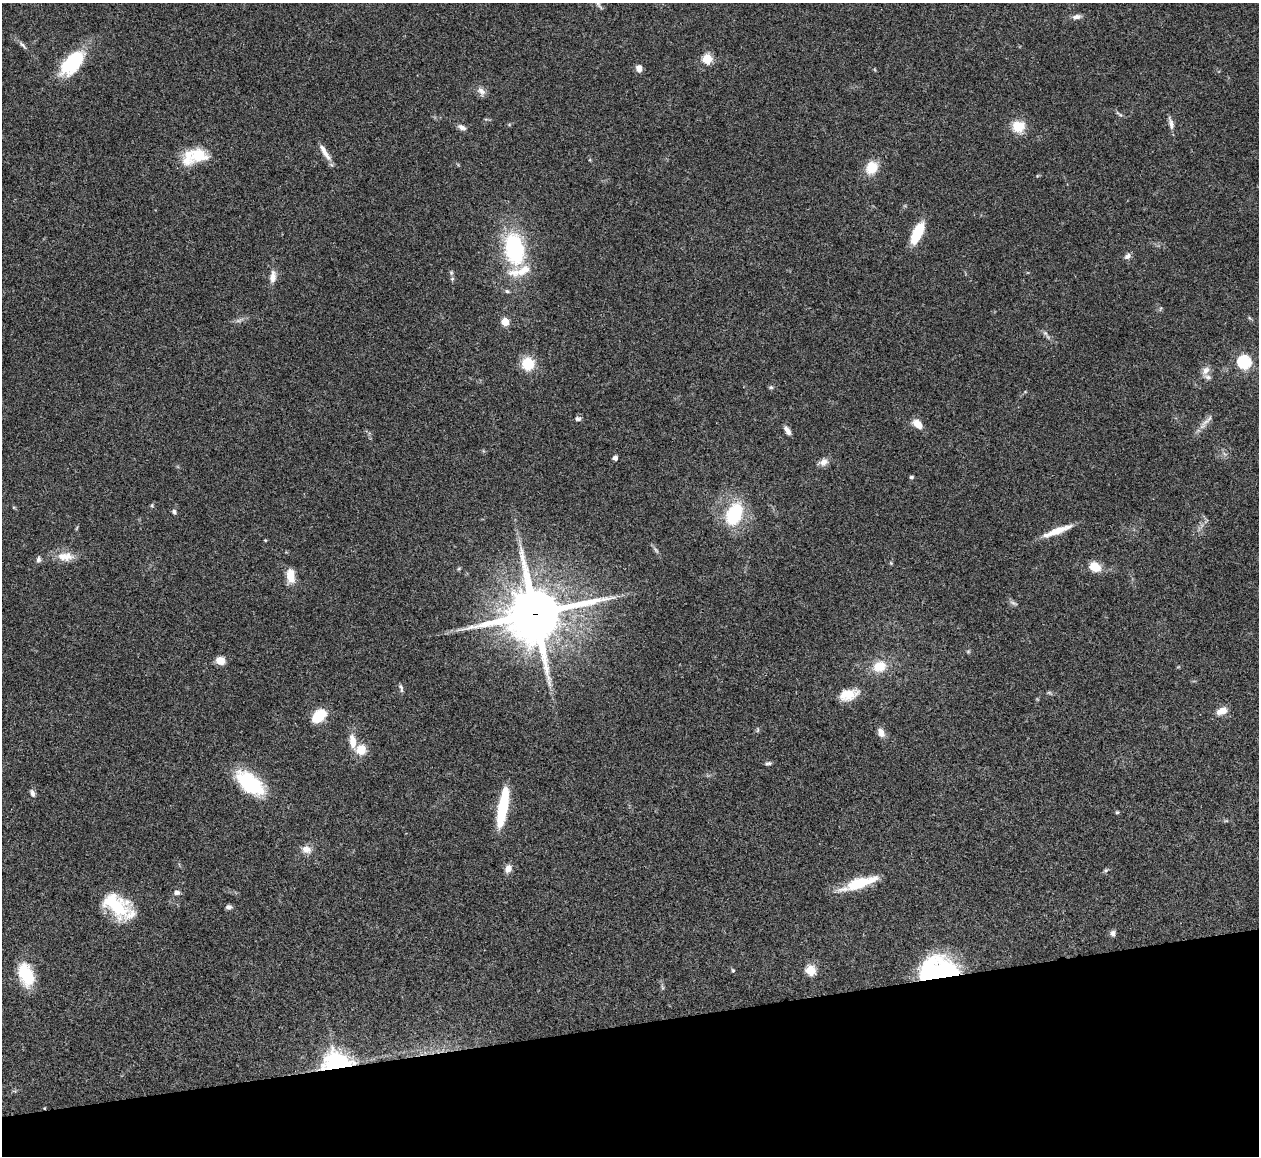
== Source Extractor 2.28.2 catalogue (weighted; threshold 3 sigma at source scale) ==
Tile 14 of 4 x 4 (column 2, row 4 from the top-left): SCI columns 1262-2518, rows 259-1412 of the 5033 x 5015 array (HDU 1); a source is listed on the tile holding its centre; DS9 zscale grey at full resolution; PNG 1261 x 1158 px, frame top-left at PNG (2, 3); no overlay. Shown black and unused: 11% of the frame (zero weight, under 3 of 4 exposures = <1% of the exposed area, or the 3 px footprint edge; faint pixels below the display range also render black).
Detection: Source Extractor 2.28.2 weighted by HDU 2 'WHT'; one run over the whole footprint, this tile lists its part. Background 0.0492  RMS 0.0049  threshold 0.0219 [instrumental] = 3 sigma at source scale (4.5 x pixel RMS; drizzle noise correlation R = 1.50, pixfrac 1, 0.05/0.05 arcsec/px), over >= 5 px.
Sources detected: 84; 2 too faint to see at this stretch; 2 inside a brighter object's white glare — not listed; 6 inside a brighter listed object's ellipse — not listed separately; the other 74 listed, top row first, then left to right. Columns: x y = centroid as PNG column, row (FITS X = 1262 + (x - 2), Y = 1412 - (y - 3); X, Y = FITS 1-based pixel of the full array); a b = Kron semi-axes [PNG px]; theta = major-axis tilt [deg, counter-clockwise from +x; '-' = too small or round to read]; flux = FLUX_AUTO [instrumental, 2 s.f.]
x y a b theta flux
598 4 15 4 -60 1.4
1077 17 12 6 7 2
23 45 15 4 -43 1.7
707 59 5 5 - 25
67 65 35 20 53 23
639 68 8 6 -84 2.8
481 91 13 8 -44 2.7
1120 114 11 4 -32 0.97
1171 123 17 6 -77 2.5
1018 126 16 14 8 8.8
462 127 12 6 -26 1.9
325 152 25 6 -59 4.3
198 155 23 18 -2 15
872 168 17 13 62 8.5
917 233 23 9 65 16
514 249 27 16 -80 56
1127 256 9 6 38 1.7
273 277 16 8 84 3.8
452 279 6 4 46 0.71
507 291 6 5 - 0.9
505 322 5 5 - 15
1045 333 6 5 - 1.1
1244 362 6 6 - 70
528 364 13 13 - 12
1206 371 13 9 56 3
771 387 5 4 - 1.1
578 419 8 5 -15 1.2
1206 421 29 5 48 3.3
917 424 11 7 -41 5.4
787 431 11 5 -58 2.4
615 458 6 5 - 1.5
823 462 12 9 26 2.9
911 477 4 4 - 0.92
152 505 5 5 - 0.58
174 512 6 5 - 1.2
734 514 21 14 66 29
1057 531 35 7 21 8.5
265 540 4 3 - 0.39
63 556 15 13 11 5.5
38 559 8 6 84 1.3
1095 567 14 10 -29 6.9
290 576 15 9 -85 7.2
1013 603 13 4 -24 1.2
535 614 19 18 - 2700
968 652 6 4 0 0.64
220 661 10 8 -19 5
879 666 15 13 16 9.8
401 688 11 4 -72 1.1
848 695 24 13 15 8.5
1222 711 14 8 22 4.6
319 716 14 9 44 15
881 733 11 7 -67 3.1
353 741 19 8 -81 6
361 750 11 11 - 7.6
768 763 9 4 9 1
250 783 31 16 -39 34
32 793 10 6 -70 1.6
503 806 38 9 79 29
1117 812 5 4 - 0.58
306 849 12 10 -21 3.8
508 869 10 7 61 3.1
1106 870 6 4 44 0.79
859 883 40 10 18 18
177 893 8 5 1 1.8
116 905 35 21 -40 24
229 907 7 5 -1 1.5
1113 933 7 6 - 1.6
733 970 6 4 -67 0.62
811 970 5 5 - 25
938 970 37 23 4 70
26 975 26 15 -70 19
662 987 6 4 -71 0.72
336 1065 8 7 - 520
44 1108 3 3 - 0.4
Overlapping masked pixels (flux is a lower limit): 4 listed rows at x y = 535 614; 938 970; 336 1065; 44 1108
Isophote crosses this tile's border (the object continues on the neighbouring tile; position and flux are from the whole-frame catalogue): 1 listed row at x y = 598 4